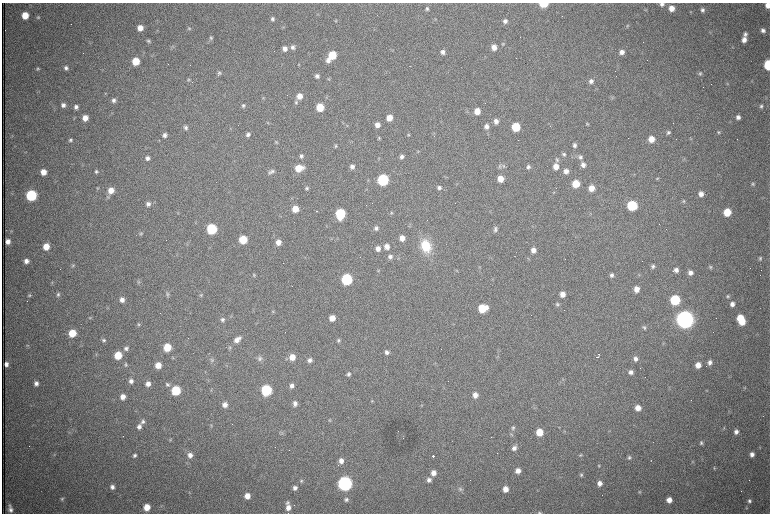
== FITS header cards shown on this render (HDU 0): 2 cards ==
NAXIS1  =                 1536 /fastest changing axis
NAXIS2  =                 1023 /next to fastest changing axis

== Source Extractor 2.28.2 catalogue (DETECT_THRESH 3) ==
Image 1536 x 1023 px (HDU 0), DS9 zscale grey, zoomed out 1/2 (1 PNG px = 2 x 2 image px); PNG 772 x 516 px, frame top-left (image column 1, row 1022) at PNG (2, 3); no overlay
Background 1060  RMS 16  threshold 49.4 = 3 sigma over >= 5 px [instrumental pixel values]
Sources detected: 338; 67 cannot appear on this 1/2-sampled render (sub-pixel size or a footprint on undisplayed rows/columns) and are not listed; the other 271 listed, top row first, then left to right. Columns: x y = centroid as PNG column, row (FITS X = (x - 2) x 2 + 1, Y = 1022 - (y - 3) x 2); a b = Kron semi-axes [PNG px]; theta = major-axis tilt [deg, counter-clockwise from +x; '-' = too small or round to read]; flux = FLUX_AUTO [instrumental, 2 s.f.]
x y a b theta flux
543 4 5 4 - 1.3e+05
662 4 5 4 - 1.1e+04
768 5 5 4 - 2.5e+04
671 8 5 5 - 3.5e+04
427 9 5 5 - 7.6e+03
645 10 3 3 - 2.8e+03
702 10 5 5 - 9.7e+03
691 12 4 3 - 2.5e+03
317 14 4 3 - 3.0e+03
25 15 5 5 - 6.7e+04
38 17 5 4 - 5.0e+03
272 19 5 4 - 8.0e+03
435 19 4 4 - 3.2e+03
336 21 5 4 - 4.0e+03
505 21 5 5 - 1.3e+04
627 26 4 4 - 4.1e+03
140 28 5 5 - 3.3e+04
189 29 5 4 - 4.6e+03
763 30 6 5 - 1.3e+04
745 34 5 5 - 9.8e+03
211 38 6 5 - 7.4e+03
744 40 7 5 77 2.4e+04
148 41 4 4 - 5.9e+03
503 44 4 4 - 3.5e+03
172 47 7 4 42 5.6e+03
293 47 6 5 - 1.0e+04
494 47 5 5 - 3.0e+04
285 49 5 5 - 1.8e+04
443 52 5 5 - 1.3e+04
622 52 5 5 - 1.7e+04
332 55 6 5 - 1.2e+05
328 60 6 5 - 1.6e+04
136 61 5 5 - 9.0e+04
299 64 3 3 - 2.4e+03
190 65 2 1 - 9.8e+04
768 65 6 4 90 2.3e+05
66 68 5 5 - 1.1e+04
38 69 5 4 - 5.1e+03
219 73 5 5 - 6.1e+03
700 73 5 4 - 5.3e+03
317 76 5 5 - 1.0e+04
188 79 5 4 - 4.9e+03
328 79 5 4 - 4.2e+03
591 81 6 5 - 1.3e+04
752 81 3 2 - 1.9e+03
727 84 5 3 - 2.9e+03
299 96 6 5 - 3.4e+04
612 97 5 4 - 3.6e+03
263 98 5 3 - 3.5e+03
113 100 5 5 - 1.1e+04
296 102 6 5 - 6.3e+03
63 105 5 5 - 1.3e+04
243 105 5 5 - 7.5e+03
761 106 5 5 - 7.0e+03
76 107 5 5 - 1.2e+04
320 107 5 5 - 9.4e+04
477 111 5 5 - 4.3e+04
738 117 5 4 - 1.3e+04
85 118 5 5 - 3.1e+04
389 118 5 5 - 4.4e+04
496 121 5 5 - 1.8e+04
268 123 5 4 - 3.5e+03
343 123 6 2 -45 3.4e+03
587 124 5 3 - 3.2e+03
347 125 5 3 - 3.3e+03
377 125 5 5 - 2.4e+04
486 126 6 5 - 1.6e+04
516 127 5 5 - 1.4e+05
186 128 6 5 - 8.4e+03
668 132 5 5 - 7.6e+03
719 132 5 4 - 4.0e+03
248 134 5 5 - 1.0e+04
165 135 5 5 - 1.2e+04
408 135 4 4 - 4.2e+03
434 136 2 2 - 1.1e+03
379 138 5 4 - 4.1e+03
651 139 5 5 - 4.4e+04
691 139 4 3 - 3.0e+03
70 140 5 4 - 7.4e+03
574 145 5 5 - 1.0e+04
336 146 5 4 - 5.6e+03
418 152 4 4 - 3.1e+03
564 154 5 5 - 6.7e+03
301 156 5 5 - 8.7e+03
401 157 5 5 - 1.2e+04
580 157 6 6 - 1.0e+04
147 158 5 4 - 1.2e+04
379 158 4 3 - 2.9e+03
684 159 4 2 - 2.6e+03
557 160 6 5 - 6.7e+03
583 165 6 5 - 1.5e+04
500 166 6 6 - 7.3e+03
504 166 5 5 - 6.0e+03
352 167 5 5 - 1.4e+04
528 167 5 4 - 9.2e+03
556 167 6 5 - 3.2e+04
299 168 7 5 13 7.3e+04
96 171 5 4 - 7.0e+03
272 171 5 4 - 6.2e+03
566 171 6 5 - 2.0e+04
43 172 5 5 - 3.8e+04
270 172 7 5 20 8.5e+03
657 178 5 3 - 3.6e+03
500 179 5 5 - 4.4e+04
383 180 6 6 - 4.9e+05
576 184 5 5 - 8.5e+04
753 184 5 4 - 5.1e+03
98 188 5 3 - 2.9e+03
307 188 5 4 - 7.0e+03
439 188 5 5 - 1.0e+04
591 188 5 5 - 3.5e+04
111 190 6 6 - 3.6e+04
554 192 3 2 - 1.5e+03
701 194 5 5 - 2.0e+04
31 195 6 6 - 3.8e+05
108 197 6 5 - 6.0e+03
684 201 5 4 - 4.6e+03
148 204 6 6 - 1.4e+04
632 205 6 6 - 2.6e+05
295 209 5 5 - 4.8e+04
316 211 2 2 - 3.6e+03
727 212 5 5 - 8.5e+04
178 213 4 4 - 3.0e+03
391 213 4 3 - 3.5e+03
340 214 6 5 - 2.8e+05
376 228 5 5 - 9.7e+03
212 229 6 5 - 2.9e+05
495 230 7 5 87 8.7e+03
11 231 4 4 - 3.1e+03
141 234 5 5 - 5.7e+03
402 238 5 5 - 2.6e+04
243 240 5 5 - 1.1e+05
8 241 4 4 - 1.8e+04
278 242 6 5 - 2.4e+04
187 244 3 2 - 2.0e+03
426 246 14 11 -72 1.2e+05
46 247 5 5 - 5.1e+04
387 247 6 5 - 2.4e+04
378 249 6 5 - 1.9e+04
533 250 5 5 - 2.3e+04
390 257 6 5 - 1.1e+04
760 258 5 5 - 6.5e+03
26 261 5 5 - 1.7e+04
73 265 5 4 - 4.1e+03
653 266 5 5 - 8.6e+03
479 267 4 4 - 3.4e+03
710 267 5 4 - 4.8e+03
378 270 5 3 - 2.8e+03
676 270 5 5 - 1.5e+04
690 273 5 5 - 1.7e+04
254 275 5 4 - 4.1e+03
612 275 5 4 - 9.9e+03
639 275 4 3 - 2.6e+03
347 279 6 6 - 4.4e+05
138 282 5 4 - 5.4e+03
52 283 5 3 - 3.7e+03
292 286 2 1 - 4.0e+03
636 289 5 5 - 3.0e+04
58 294 6 5 - 6.9e+03
167 294 9 4 -81 7.0e+03
563 294 5 5 - 2.7e+04
29 295 5 4 - 4.7e+03
201 295 5 5 - 5.6e+03
728 296 5 5 - 6.1e+03
122 300 5 5 - 1.9e+04
675 300 6 5 - 2.8e+05
557 304 5 4 - 5.9e+03
732 304 5 5 - 1.6e+04
107 308 4 3 - 2.7e+03
483 308 7 6 - 1.2e+05
273 312 5 3 - 3.2e+03
231 316 4 3 - 2.8e+03
90 318 4 4 - 3.7e+03
332 318 5 5 - 3.8e+04
740 318 6 5 - 7.2e+04
685 319 7 7 - 4.2e+06
222 320 5 5 - 8.2e+03
742 322 5 5 - 5.7e+04
138 325 5 4 - 4.7e+03
644 327 5 4 - 5.5e+03
72 333 5 5 - 8.5e+04
103 340 5 5 - 7.1e+03
237 340 9 5 38 2.4e+04
339 340 5 4 - 5.8e+03
27 346 4 4 - 3.8e+03
167 347 5 5 - 9.4e+04
126 348 5 5 - 9.2e+03
230 348 5 4 - 5.1e+03
386 352 5 5 - 1.1e+04
599 354 2 2 - 3.2e+03
118 355 5 5 - 9.6e+04
292 357 6 6 - 4.0e+04
596 357 2 1 - 2.2e+03
173 358 4 4 - 3.2e+03
260 358 8 7 - 1.3e+04
635 359 6 5 - 1.4e+04
212 360 7 5 86 7.8e+03
310 360 5 4 - 1.2e+04
710 362 5 5 - 1.2e+04
6 364 4 3 - 1.4e+04
125 364 5 4 - 5.4e+03
158 365 5 5 - 3.9e+04
698 365 5 4 - 2.9e+04
205 372 4 3 - 2.8e+03
631 372 5 5 - 1.2e+04
348 374 5 4 - 7.8e+03
563 379 3 2 - 2.4e+03
131 381 5 5 - 1.3e+04
36 383 5 4 - 1.3e+04
148 384 5 5 - 1.9e+04
167 384 6 5 - 8.0e+03
292 386 5 5 - 1.4e+04
745 388 5 3 - 3.2e+03
176 390 6 5 - 2.0e+05
211 390 4 4 - 3.4e+03
266 390 6 6 - 3.6e+05
475 395 5 5 - 2.3e+04
123 397 5 5 - 2.6e+04
372 401 5 4 - 4.0e+03
295 403 6 5 - 1.4e+04
225 405 5 5 - 2.0e+04
422 405 5 3 - 3.2e+03
638 408 5 5 - 3.0e+04
330 420 4 4 - 3.4e+03
143 421 6 5 - 9.7e+03
211 425 4 3 - 2.9e+03
139 427 6 5 - 1.4e+04
513 428 6 5 - 6.7e+03
723 428 4 3 - 3.1e+03
565 431 3 2 - 2.1e+03
539 432 5 5 - 6.8e+04
736 432 5 4 - 1.3e+04
281 433 6 4 -58 5.3e+03
511 434 5 3 - 3.6e+03
170 440 4 4 - 3.2e+03
701 443 5 4 - 6.7e+03
514 448 7 5 63 1.6e+04
54 454 4 4 - 3.3e+03
752 454 5 4 - 1.6e+04
135 455 5 4 - 8.2e+03
190 455 6 6 - 1.9e+04
581 455 5 4 - 3.8e+03
433 456 2 2 - 1.7e+05
629 457 5 4 - 6.8e+03
341 461 5 5 - 2.1e+04
692 462 4 3 - 3.0e+03
599 466 4 4 - 3.7e+03
714 468 5 4 - 4.0e+03
518 471 5 5 - 2.5e+04
433 473 6 6 - 2.5e+04
581 475 5 4 - 5.9e+03
429 480 6 5 - 1.4e+04
301 481 5 5 - 5.5e+03
599 483 5 4 - 1.7e+04
345 484 6 6 - 1.5e+06
112 487 5 4 - 1.3e+04
295 488 5 5 - 1.2e+04
460 489 7 5 -49 8.8e+03
505 489 5 5 - 2.9e+04
640 492 5 4 - 4.0e+03
247 496 5 5 - 3.0e+04
62 499 5 4 - 5.4e+03
346 499 5 5 - 8.4e+03
669 500 5 5 - 2.8e+04
749 501 5 5 - 8.3e+03
287 503 5 5 - 6.9e+03
147 507 5 5 - 4.8e+04
288 508 7 6 - 2.4e+04
746 508 4 3 - 3.1e+03
10 509 8 4 -78 1.5e+04
540 513 5 3 - 4.4e+03
At the frame edge (FLAGS 8, measured only in part): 5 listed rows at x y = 543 4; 662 4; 768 5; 768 65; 540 513
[67 sub-pixel or undisplayed-footprint detections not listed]